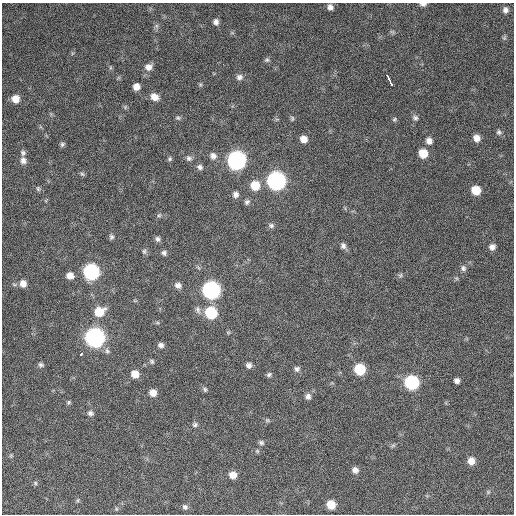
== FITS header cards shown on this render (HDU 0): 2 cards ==
NAXIS1  =                  512 / Axis length
NAXIS2  =                  512 / Axis length

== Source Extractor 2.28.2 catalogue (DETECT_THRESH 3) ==
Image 512 x 512 px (HDU 0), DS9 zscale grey, 1 PNG px = 1 image px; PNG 516 x 516 px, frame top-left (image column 1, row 512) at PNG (2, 3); no overlay
Background 637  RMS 25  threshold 74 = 3 sigma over >= 5 px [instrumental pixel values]
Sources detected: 88; all 88 listed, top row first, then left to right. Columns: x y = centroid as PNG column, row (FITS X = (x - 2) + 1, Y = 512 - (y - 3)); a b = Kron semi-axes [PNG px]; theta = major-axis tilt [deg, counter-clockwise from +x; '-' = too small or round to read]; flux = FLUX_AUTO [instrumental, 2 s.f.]
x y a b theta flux
423 4 7 4 1 5100
330 7 6 6 - 7000
505 10 8 7 - 7000
216 22 7 7 - 6300
156 26 6 6 - 3800
392 32 7 4 -45 2400
504 38 7 5 -44 2700
267 60 6 6 - 3600
148 67 10 8 31 11000
239 77 9 8 - 6800
389 79 11 3 -64 40000
200 84 6 4 0 2200
136 87 6 6 - 13000
154 97 9 7 -29 13000
16 99 7 7 - 17000
178 118 7 5 -22 3200
292 118 7 5 -76 2700
415 118 8 6 -31 4400
394 119 6 5 - 2400
499 132 7 6 - 4000
476 138 7 7 - 12000
303 139 7 6 - 13000
429 141 8 7 - 8600
62 144 6 5 - 3100
23 153 7 6 - 4100
423 153 8 7 - 29000
213 156 8 7 - 7700
189 158 8 7 - 4900
170 159 6 5 - 2800
236 160 9 9 - 650000
23 161 8 7 - 7300
200 167 8 6 -26 5100
82 174 7 5 -42 2700
276 181 9 9 - 660000
255 185 8 8 - 32000
38 189 7 4 -64 2600
476 190 7 7 - 31000
235 195 7 7 - 6300
247 202 7 6 - 4000
159 215 6 5 - 2800
271 226 8 6 -3 4200
111 237 6 5 - 3800
157 239 7 6 - 4400
343 246 7 6 - 5500
492 247 7 7 - 7900
144 251 7 5 -76 3400
164 253 6 6 - 4300
463 268 8 7 - 5100
91 272 9 8 - 340000
400 275 6 5 - 3000
70 276 8 7 - 12000
23 284 9 8 - 12000
178 285 8 7 - 7400
211 290 9 8 - 530000
198 310 11 7 -79 6300
99 312 10 9 - 34000
211 313 8 8 - 95000
228 332 6 4 -19 2000
95 338 9 9 - 800000
161 345 7 6 - 5900
107 351 8 6 -58 4800
81 354 4 3 - 24000
152 361 7 6 - 3100
41 365 7 6 - 3900
249 365 7 6 - 6400
297 369 7 7 - 5000
360 369 8 7 - 70000
135 374 7 7 - 17000
269 375 7 6 - 3700
457 381 5 5 - 6200
412 382 8 8 - 200000
205 389 7 5 -55 3300
153 393 7 7 - 14000
308 396 8 7 - 6200
69 402 6 5 - 2600
90 413 8 7 - 5300
267 420 6 5 - 2600
195 425 7 6 - 4100
261 443 7 6 - 3900
393 445 7 4 1 2800
471 461 7 7 - 13000
355 470 7 7 - 7400
233 475 7 6 - 14000
35 483 6 5 - 2500
488 492 6 4 48 2500
78 500 6 3 72 1900
331 505 7 7 - 29000
185 507 7 6 - 4300
At the frame edge (FLAGS 8, measured only in part): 1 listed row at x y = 423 4